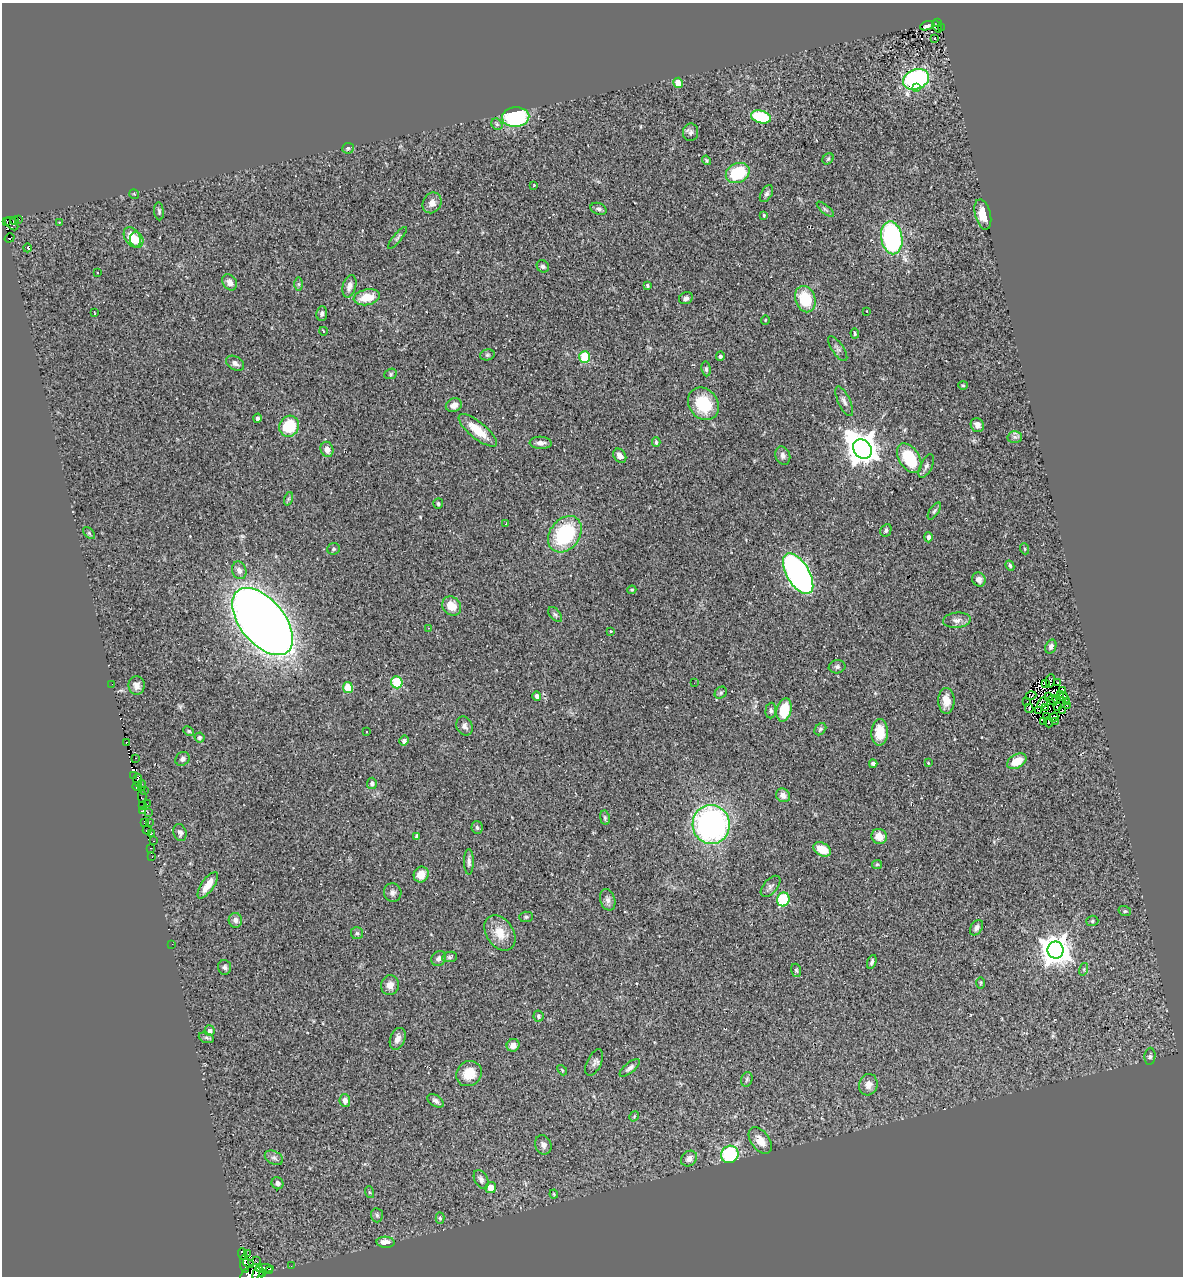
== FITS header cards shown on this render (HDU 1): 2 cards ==
NAXIS1  =                 1181
NAXIS2  =                 1274

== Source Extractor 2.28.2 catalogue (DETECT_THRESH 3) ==
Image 1181 x 1274 px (HDU 1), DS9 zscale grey, 1 PNG px = 1 image px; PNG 1185 x 1278 px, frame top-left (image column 1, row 1274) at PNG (2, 3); each listed source drawn as its Kron ellipse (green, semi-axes under 4 px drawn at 4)
Background 0.48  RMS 0.064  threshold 0.193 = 3 sigma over >= 5 px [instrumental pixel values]
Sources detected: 247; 12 with non-positive FLUX_AUTO (blend fragments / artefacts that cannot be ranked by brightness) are neither listed nor drawn; the other 235 listed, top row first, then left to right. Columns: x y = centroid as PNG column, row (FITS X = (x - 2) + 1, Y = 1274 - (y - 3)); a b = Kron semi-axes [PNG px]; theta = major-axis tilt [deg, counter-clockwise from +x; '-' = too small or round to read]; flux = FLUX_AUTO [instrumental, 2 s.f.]
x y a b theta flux
938 22 2 2 - 7.4
927 26 7 3 17 13
937 27 6 3 -55 6.9
941 28 3 3 - 5.2
935 38 3 2 - 6.9
916 79 13 10 22 870
678 83 5 4 - 59
916 87 3 2 - 20
516 117 13 10 3 450
761 117 10 6 -16 290
497 124 6 5 - 8.3
691 132 9 7 82 14
348 148 6 5 - 6.8
828 159 6 5 - 6.8
707 160 5 4 - 6.3
738 173 12 9 26 220
534 185 3 2 - 2.8
134 194 5 3 - 3.4
766 194 9 5 58 10
432 203 11 9 60 32
599 209 8 5 -21 12
825 209 10 4 -40 8.4
159 211 9 5 -84 9
983 214 15 8 -76 58
764 215 4 3 - 4.9
14 220 3 2 - 15
19 220 2 2 - 2.4
7 221 3 2 - 15
59 222 3 2 - 2.8
12 224 8 5 -46 100
132 237 11 7 -58 100
10 238 5 2 - 15
397 238 14 4 50 9
892 238 16 10 -80 630
137 240 8 6 -68 37
27 248 4 2 - 7.9
543 266 6 5 - 11
97 273 3 2 - 9.1
230 282 9 6 -54 28
299 284 7 4 -90 7.6
647 285 3 3 - 6.7
349 286 11 6 75 27
367 297 13 8 11 90
686 298 7 5 26 12
805 299 13 10 -70 170
867 311 3 2 - 2.6
94 312 3 2 - 4.7
322 313 7 5 84 13
765 320 5 3 - 3.2
323 331 4 2 - 2.8
855 333 5 4 - 8.1
838 349 14 6 -55 16
487 355 7 5 14 7.7
720 356 5 4 - 11
584 357 6 5 - 150
235 363 10 6 -32 19
706 369 7 4 -83 8.6
391 374 6 5 - 6.9
963 385 4 4 - 4.6
844 401 16 6 -65 21
703 404 17 14 -52 200
454 405 8 6 23 28
257 418 5 4 - 10
977 425 7 6 - 25
289 426 11 9 57 170
478 430 23 8 -39 98
1015 437 7 6 - 11
656 442 4 3 - 5.9
541 443 11 6 -3 20
327 449 8 6 -70 29
862 449 10 8 -53 7600
783 455 9 7 -68 17
620 456 8 6 -54 22
909 458 16 10 -57 220
926 466 13 6 63 15
288 499 7 4 71 6.7
438 504 5 5 - 7.5
934 511 9 4 55 8.5
506 523 3 2 - 2.5
886 530 6 5 - 8.1
89 533 7 4 -46 6.7
565 534 20 15 53 350
928 537 5 4 - 14
333 549 6 5 - 7.6
1025 549 5 3 - 4.2
1010 566 5 4 - 7.6
239 570 9 7 -69 22
798 574 23 11 -59 1800
979 580 7 6 - 23
632 590 4 4 - 5
452 606 10 9 - 65
555 615 9 5 -51 9.7
957 620 14 7 5 26
262 622 39 22 -51 6800
429 628 3 3 - 3.9
611 631 4 3 - 3.3
1051 646 7 5 69 14
837 667 8 6 10 11
1050 681 7 4 77 3.6
397 682 6 5 - 190
694 683 2 2 - 11
1058 683 3 2 - 4.5
112 684 2 2 - 6.8
1046 684 3 2 - 8.7
137 686 9 8 - 25
348 687 5 5 - 97
1062 690 4 3 - 9.7
721 693 6 5 - 7.5
1060 694 3 2 - 1.8
537 696 4 4 - 17
1031 696 5 2 - 0.11
1049 697 3 2 - 3.9
1063 697 5 3 - 20
1056 698 3 3 - 10
1053 700 5 2 - 1.7
946 701 13 8 90 48
1027 701 3 2 - 4.9
1067 702 4 3 - 11
1042 703 6 3 49 5.9
1057 706 4 2 - 5.2
1067 706 2 2 - 6.2
1045 707 2 2 - 0.48
1029 708 4 2 - 21
784 710 12 7 75 130
1039 710 3 2 - 1.3
771 711 8 5 85 9.7
1062 711 2 2 - 5.9
1047 717 3 2 - 1.2
1054 717 5 3 - 6.6
1056 721 2 2 - 87
1044 722 2 2 - 1.5
1048 722 5 3 - 12
464 726 10 8 -66 19
820 729 7 5 46 7.6
189 731 5 3 - 5.4
367 732 3 3 - 8.7
880 732 13 8 89 81
200 737 5 5 - 9
404 741 5 4 - 12
126 742 3 2 - 5.3
135 758 3 2 - 8.4
182 759 7 6 - 14
1017 761 11 6 29 76
928 763 3 2 - 3.4
873 764 4 4 - 14
133 776 3 2 - 9.7
138 780 7 3 -80 1.9
372 783 6 5 - 16
142 785 5 2 - 10
137 786 4 2 - 15
144 790 3 2 - 6.6
783 795 7 6 - 23
142 796 6 2 -90 21
147 804 3 2 - 7.1
143 806 3 2 - 8.6
142 811 4 2 - 6.2
148 812 2 2 - 4.5
605 818 7 5 -81 8.7
144 822 4 2 - 31
149 823 2 2 - 3.9
711 825 19 18 - 1300
477 828 6 5 - 10
147 830 4 2 - 14
180 833 9 6 -72 14
151 834 4 2 - 8.1
417 836 4 3 - 11
879 836 8 7 - 57
154 841 2 2 - 3.9
150 848 3 2 - 6.7
822 849 9 6 -29 83
152 857 2 2 - 7.3
469 862 13 5 -89 15
877 864 5 4 - 5.4
421 874 8 7 - 54
208 885 15 6 55 52
770 886 13 7 49 16
393 893 9 8 - 17
783 899 7 6 - 210
608 900 11 7 -74 20
1125 911 6 5 - 6.7
526 917 7 5 1 7.9
235 920 7 6 - 18
1092 921 6 5 - 7.7
976 928 8 5 57 13
357 933 6 6 - 8.6
500 933 19 13 -55 77
172 944 2 2 - 27
1055 950 8 8 - 6600
450 957 7 5 11 8.3
439 959 8 7 - 14
872 962 7 4 70 9.6
225 967 7 6 - 11
1084 969 6 4 73 5.9
796 970 7 5 -73 7.6
981 983 6 4 89 4.8
390 985 10 9 - 30
538 1016 5 5 - 8
210 1031 5 5 - 14
206 1038 8 5 -19 9.7
398 1039 11 7 68 26
513 1045 6 6 - 26
1150 1056 8 5 86 10
594 1063 14 7 64 17
630 1068 12 5 39 16
562 1070 6 3 -47 4.8
469 1074 13 12 - 79
747 1079 7 5 75 8.6
868 1085 11 9 72 33
345 1100 6 5 - 27
436 1101 9 5 -33 13
634 1116 5 3 - 4.2
760 1140 15 9 -55 58
543 1145 10 8 -68 21
730 1154 9 8 - 430
274 1158 10 6 -27 13
689 1159 9 7 40 23
481 1179 10 6 -62 18
277 1183 6 5 - 17
491 1188 5 5 - 51
369 1192 6 4 -71 4.9
554 1194 4 4 - 4.2
377 1215 7 6 - 10
440 1218 6 4 -87 8.3
386 1242 9 5 -3 39
242 1254 6 3 -81 100
248 1254 2 2 - 7.3
256 1261 3 2 - 1.2
248 1263 6 3 -24 76
245 1264 9 4 -83 46
291 1266 2 2 - 3.2
264 1268 9 4 0 6
269 1270 3 2 - 87
263 1273 4 2 - 2.5
258 1274 8 5 68 300
250 1275 12 7 46 200
At the frame edge (FLAGS 8, measured only in part): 1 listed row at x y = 250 1275
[12 non-positive-flux detections neither listed nor drawn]